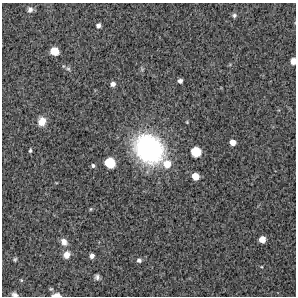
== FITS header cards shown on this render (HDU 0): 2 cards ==
NAXIS1  =                  294 /Length X axis
NAXIS2  =                  294 /Length Y axis

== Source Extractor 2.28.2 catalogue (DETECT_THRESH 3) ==
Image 294 x 294 px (HDU 0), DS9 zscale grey, 1 PNG px = 1 image px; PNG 298 x 298 px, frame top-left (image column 1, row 294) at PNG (2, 3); no overlay
Background 11000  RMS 280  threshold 826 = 3 sigma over >= 5 px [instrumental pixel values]
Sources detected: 28; all 28 listed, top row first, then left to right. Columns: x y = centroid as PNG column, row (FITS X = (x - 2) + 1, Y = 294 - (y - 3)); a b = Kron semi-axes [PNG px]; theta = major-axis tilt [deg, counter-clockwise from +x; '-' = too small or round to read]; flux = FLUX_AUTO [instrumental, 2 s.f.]
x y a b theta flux
30 9 7 6 - 6.3e+04
234 15 6 6 - 4.6e+04
98 25 5 4 - 5.8e+04
54 51 7 6 - 3.1e+05
293 61 5 5 - 1.6e+05
68 69 6 5 - 3.2e+04
180 81 4 4 - 6.1e+04
113 84 5 5 - 7.5e+04
42 121 9 8 - 2.0e+05
232 142 5 5 - 1.3e+05
149 149 30 24 -44 3.2e+06
30 150 5 3 - 2.7e+04
196 152 8 7 - 5.3e+05
110 163 8 7 - 6.0e+05
167 164 9 9 - 2.4e+05
93 165 4 4 - 3.3e+04
195 176 6 5 - 2.2e+05
90 209 5 3 - 1.6e+04
262 239 5 5 - 1.7e+05
64 242 10 7 -52 9.8e+04
67 255 8 7 - 1.2e+05
92 256 5 4 - 6.4e+04
15 259 4 4 - 2.6e+04
139 260 5 5 - 4.6e+04
97 277 5 5 - 5.1e+04
21 280 5 3 - 1.5e+04
14 294 6 5 - 4.8e+04
56 295 8 3 3 1.1e+05
At the frame edge (FLAGS 8, measured only in part): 3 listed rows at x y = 293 61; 14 294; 56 295